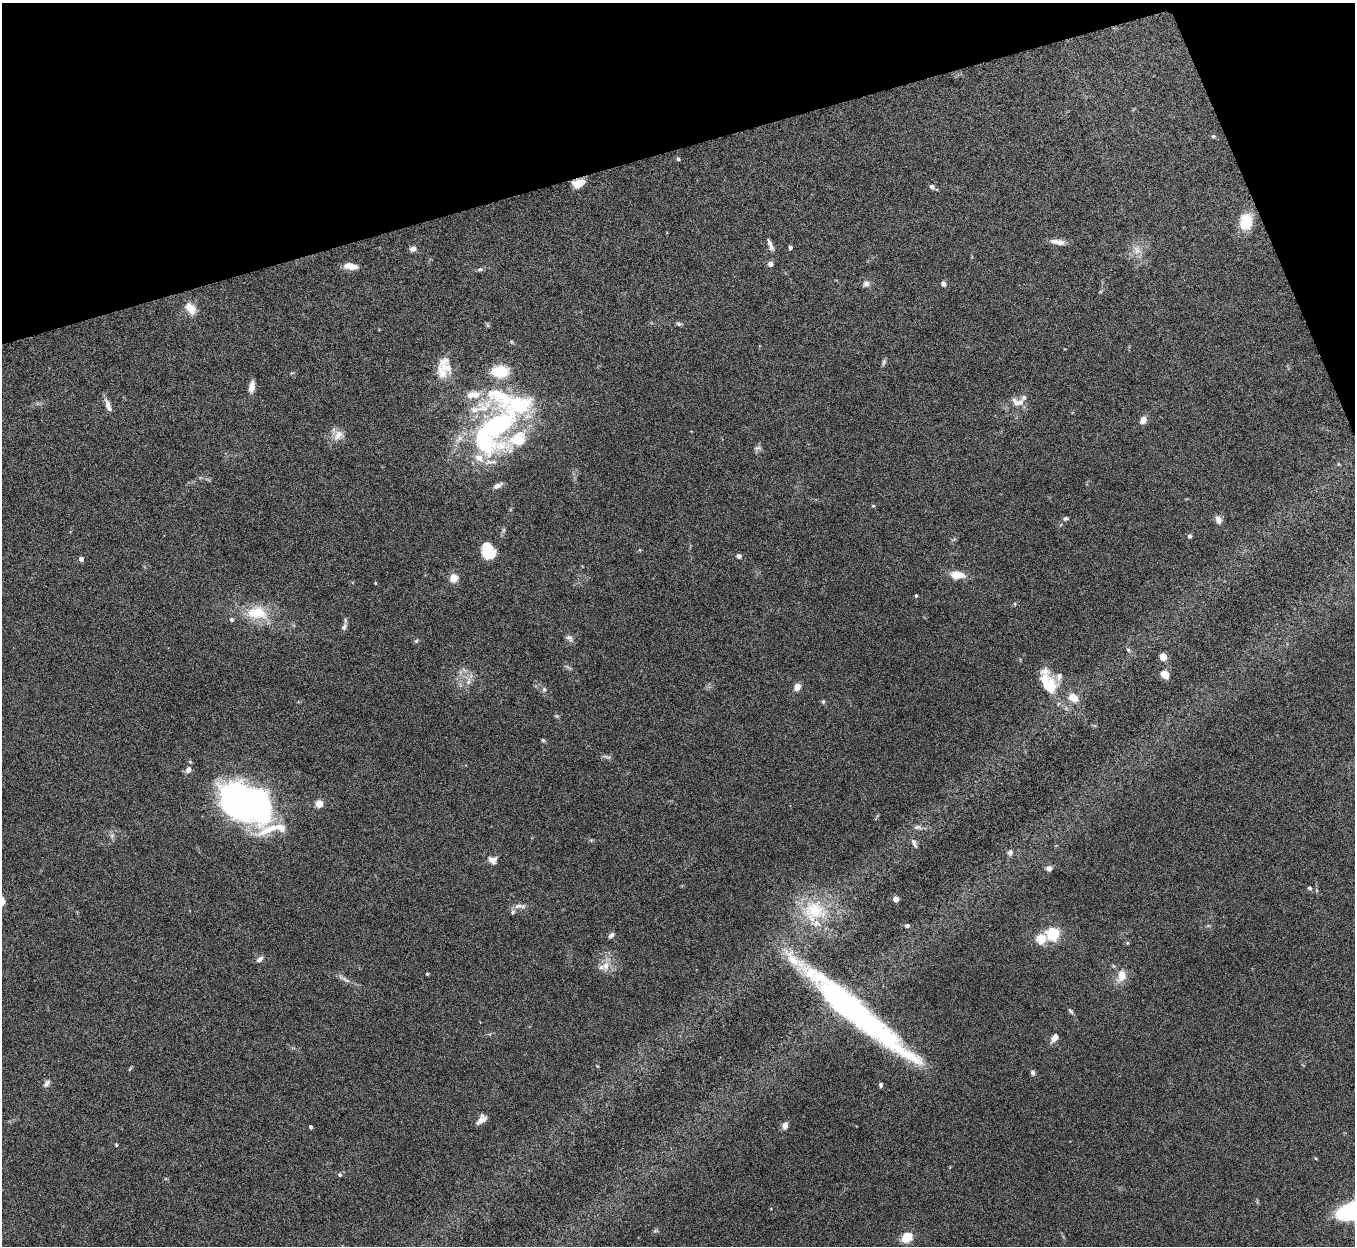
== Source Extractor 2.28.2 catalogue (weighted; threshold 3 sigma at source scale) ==
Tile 3 of 4 x 4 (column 3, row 1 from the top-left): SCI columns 2711-4063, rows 3886-5129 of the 5420 x 5405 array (HDU 1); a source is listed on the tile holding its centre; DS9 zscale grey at full resolution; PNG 1357 x 1248 px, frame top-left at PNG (2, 3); no overlay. Shown black and unused: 14% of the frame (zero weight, under 5 of 10 exposures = <1% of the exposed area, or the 3 px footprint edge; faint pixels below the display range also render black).
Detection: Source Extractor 2.28.2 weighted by HDU 2 'WHT'; one run over the whole footprint, this tile lists its part. Background 0.157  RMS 0.0059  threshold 0.024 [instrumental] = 3 sigma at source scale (4.09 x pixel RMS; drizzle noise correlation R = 1.36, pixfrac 0.8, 0.05/0.05 arcsec/px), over >= 5 px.
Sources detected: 113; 6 inside a brighter object's white glare — not listed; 15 inside a brighter listed object's ellipse — not listed separately; the other 92 listed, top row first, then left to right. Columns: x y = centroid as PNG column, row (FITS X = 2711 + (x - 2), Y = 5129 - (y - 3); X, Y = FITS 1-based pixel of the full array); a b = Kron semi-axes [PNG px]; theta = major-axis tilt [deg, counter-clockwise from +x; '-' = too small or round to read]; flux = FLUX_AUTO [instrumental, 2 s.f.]
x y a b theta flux
1213 136 5 5 - 0.76
678 159 5 4 - 0.96
578 183 13 8 24 5.9
932 187 7 6 - 1.3
1246 222 16 12 88 16
1057 242 21 7 -9 3.7
770 244 16 5 -67 2.4
790 247 4 4 - 1.6
413 249 8 6 16 1.9
1137 250 13 9 -62 4.1
770 264 5 4 - 3.4
351 266 15 7 -9 5.3
480 269 8 5 7 1
866 284 9 7 51 2
943 284 6 5 - 1.3
190 308 15 9 -50 7
679 324 7 5 -12 1
487 325 6 4 -70 0.68
884 362 9 5 70 1.1
444 367 24 15 4 8
500 371 15 11 1 18
252 387 12 6 81 4.4
476 395 13 10 31 5.4
1019 402 17 8 8 4.7
108 405 17 6 -69 3.1
1143 420 8 6 60 4
498 425 51 34 47 84
338 435 15 9 56 5
758 448 10 5 15 1.3
497 486 11 5 26 2.5
873 506 5 3 - 0.52
1066 518 6 5 - 1.1
1218 520 9 6 -66 3.4
1189 536 6 5 - 1
488 550 15 11 -69 17
739 556 5 5 - 1.7
81 559 5 5 - 1.8
957 575 12 7 -5 9.2
454 578 7 7 - 6.4
376 583 4 3 - 0.4
916 595 3 3 - 0.78
1015 604 5 3 - 0.51
257 613 31 18 -6 18
344 627 10 6 60 1.9
569 638 10 7 -39 1.9
416 641 5 5 - 0.78
1128 650 6 5 - 0.86
1163 656 5 4 - 14
1165 675 8 7 - 5.2
468 681 8 6 69 2.3
797 687 7 6 - 4.9
1050 687 20 15 80 12
544 689 6 5 - 1
1073 698 14 9 -33 5.8
823 701 5 4 - 0.78
543 740 6 5 - 0.65
606 757 13 3 -12 1.1
188 770 9 6 59 2.5
237 801 42 26 -52 170
319 804 6 6 - 5.4
917 827 9 6 9 1.6
272 829 50 27 -11 23
914 843 13 5 -67 1.8
1010 852 8 6 60 1.5
493 860 9 8 - 3.4
1049 868 7 6 - 2
1309 888 5 5 - 0.92
896 899 4 4 - 6.4
518 906 14 6 5 2.5
814 911 35 32 5 32
907 925 5 4 - 1.1
1053 934 6 5 - 75
611 935 8 5 42 1.4
1041 939 5 5 - 27
1127 943 5 4 - 0.63
260 959 9 6 35 1.9
606 965 15 9 76 5.1
427 974 3 3 - 0.65
1121 975 11 8 83 7.3
346 980 16 4 -35 2.1
855 1010 160 20 -41 150
1071 1011 9 4 -47 0.96
1054 1038 11 6 50 3.2
1033 1073 7 5 -79 1.3
47 1083 11 6 54 1.7
881 1085 5 4 - 1
481 1120 14 7 37 3.4
785 1125 7 6 - 3
311 1127 4 3 - 1.2
116 1145 5 4 - 0.55
340 1175 5 4 - 0.95
907 1237 11 9 39 9.4
Overlapping masked pixels (flux is a lower limit): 1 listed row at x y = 578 183